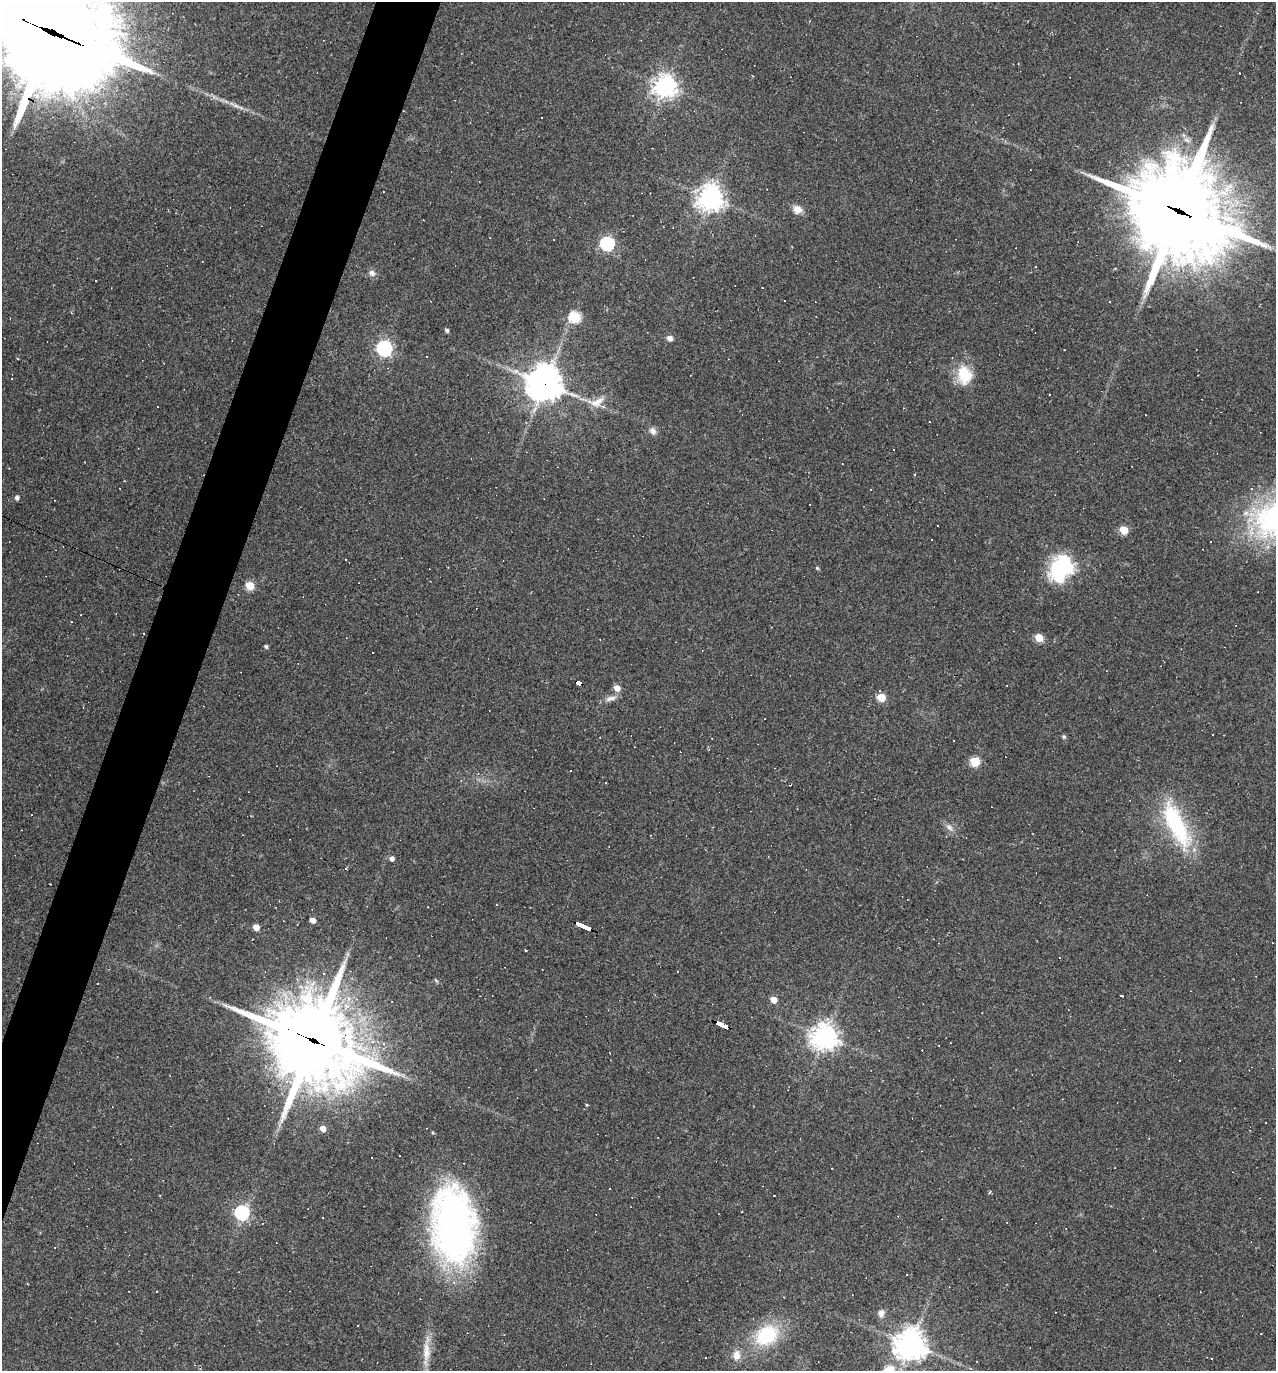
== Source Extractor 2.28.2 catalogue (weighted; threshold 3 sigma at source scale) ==
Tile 7 of 4 x 4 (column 3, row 2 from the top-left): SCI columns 2814-4087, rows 2741-4109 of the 5494 x 5479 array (HDU 1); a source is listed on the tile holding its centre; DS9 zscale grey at full resolution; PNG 1278 x 1373 px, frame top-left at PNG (2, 2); no overlay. Shown black and unused: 4% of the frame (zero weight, under 2 of 3 exposures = <1% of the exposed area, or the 3 px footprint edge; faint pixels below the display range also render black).
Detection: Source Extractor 2.28.2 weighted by HDU 2 'WHT'; one run over the whole footprint, this tile lists its part. Background 0.178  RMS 0.0079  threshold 0.0355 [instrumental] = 3 sigma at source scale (4.5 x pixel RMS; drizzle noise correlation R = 1.50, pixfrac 1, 0.05/0.05 arcsec/px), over >= 5 px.
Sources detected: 124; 56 cosmic-ray / hot-pixel residue — not listed; the other 68 listed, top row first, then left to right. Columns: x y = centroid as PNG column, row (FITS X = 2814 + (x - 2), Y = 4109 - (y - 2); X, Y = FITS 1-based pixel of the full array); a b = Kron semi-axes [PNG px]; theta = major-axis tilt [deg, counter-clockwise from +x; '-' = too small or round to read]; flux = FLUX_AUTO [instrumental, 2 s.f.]
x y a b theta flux
53 32 68 35 -25 19000
665 86 8 8 - 540
710 198 9 8 - 720
797 209 11 9 -28 6.4
1177 210 45 29 -26 11000
663 227 3 2 - 0.45
554 240 3 2 - 0.6
607 244 6 6 - 130
1036 266 3 2 - 0.63
372 273 9 8 - 3.5
785 301 3 3 - 3.8
575 317 6 5 - 68
447 330 5 4 - 1.9
670 338 6 5 - 4.5
384 348 7 6 - 230
426 357 2 2 - 0.57
964 375 25 19 -81 23
12 379 2 2 - 0.58
544 383 12 12 - 1400
596 402 25 13 17 12
903 408 3 2 - 0.49
653 431 11 8 -43 3.7
17 498 4 4 - 2.7
938 525 3 2 - 0.75
1124 530 5 5 - 23
346 560 3 2 - 0.8
817 568 4 4 - 1.1
1061 568 33 24 61 59
250 586 5 5 - 31
1039 638 5 5 - 22
266 647 4 4 - 1.8
578 682 5 4 - 37
617 688 5 5 - 8.3
881 697 5 5 - 25
610 698 17 6 15 4.4
1064 737 6 5 - 1.3
975 762 5 5 - 37
570 771 2 2 - 0.66
478 774 4 4 - 0.9
1176 825 56 18 -64 80
949 827 11 7 -43 3.9
392 859 5 5 - 3.5
313 921 5 4 - 6.4
583 926 15 3 -24 160
256 927 5 4 - 9.9
526 950 3 2 - 1.1
1121 995 3 3 - 3.6
774 1000 5 5 - 9.9
721 1025 13 4 -25 120
825 1037 9 9 - 720
312 1040 37 25 -27 9800
610 1053 2 2 - 0.83
1180 1061 3 2 - 0.97
587 1105 3 3 - 1.3
323 1129 5 4 - 7.8
371 1157 2 2 - 0.65
609 1189 3 3 - 0.88
160 1195 3 2 - 0.87
242 1213 6 6 - 170
453 1225 73 41 -86 320
881 1313 10 7 86 4.2
766 1335 29 22 32 48
117 1344 3 2 - 0.48
910 1344 10 10 - 1100
426 1352 30 10 89 14
736 1355 14 10 -88 7.2
1211 1358 3 2 - 0.91
890 1370 5 5 - 34
Overlapping masked pixels (flux is a lower limit): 7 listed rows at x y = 53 32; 1177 210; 544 383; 578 682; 583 926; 721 1025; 312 1040
Isophote crosses this tile's border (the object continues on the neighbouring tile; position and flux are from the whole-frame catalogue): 2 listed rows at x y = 53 32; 890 1370